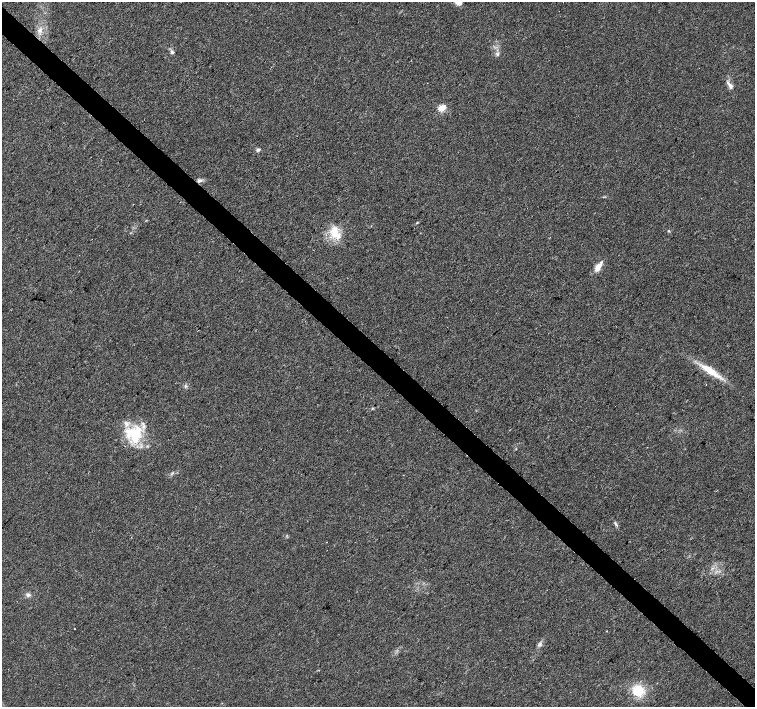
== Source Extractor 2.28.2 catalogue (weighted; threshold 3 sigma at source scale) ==
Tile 11 of 4 x 4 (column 3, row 3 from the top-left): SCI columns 3020-4524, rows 1638-3046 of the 6032 x 6027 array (HDU 1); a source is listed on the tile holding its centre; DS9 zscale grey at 2 x 2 block average (1 PNG px = mean of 2 x 2 image px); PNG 757 x 709 px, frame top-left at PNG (2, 2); no overlay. Shown black and unused: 4% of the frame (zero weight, under 3 of 4 exposures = <1% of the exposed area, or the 3 px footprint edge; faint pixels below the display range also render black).
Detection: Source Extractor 2.28.2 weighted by HDU 2 'WHT'; one run over the whole footprint, this tile lists its part. Background 0.0212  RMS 0.0037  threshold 0.0165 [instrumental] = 3 sigma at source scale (4.5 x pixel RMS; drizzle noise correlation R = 1.50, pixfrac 1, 0.0396/0.0396 arcsec/px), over >= 5 px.
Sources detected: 22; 2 inside a brighter listed object's ellipse — not listed separately; the other 20 listed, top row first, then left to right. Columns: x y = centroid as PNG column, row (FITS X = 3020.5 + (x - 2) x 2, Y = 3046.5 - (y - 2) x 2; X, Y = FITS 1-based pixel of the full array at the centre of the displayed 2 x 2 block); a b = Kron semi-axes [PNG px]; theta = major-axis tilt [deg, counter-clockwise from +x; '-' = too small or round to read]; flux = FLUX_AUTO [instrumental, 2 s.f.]
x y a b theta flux
40 30 8 3 -87 3
172 52 5 4 - 1.9
497 54 6 3 51 1.7
731 87 7 5 72 2.6
442 108 3 3 - 34
258 150 5 3 - 1.7
199 181 7 4 10 2.8
417 223 4 2 - 0.64
669 231 3 3 - 0.74
335 232 18 12 -69 16
598 267 10 5 58 7
710 371 30 7 -35 19
706 385 2 2 - 0.28
185 386 4 2 - 0.86
134 434 25 19 -38 34
615 524 7 2 -59 1.5
28 595 6 5 - 2.4
74 629 2 2 - 0.83
540 644 5 3 - 1.7
638 691 9 8 - 26